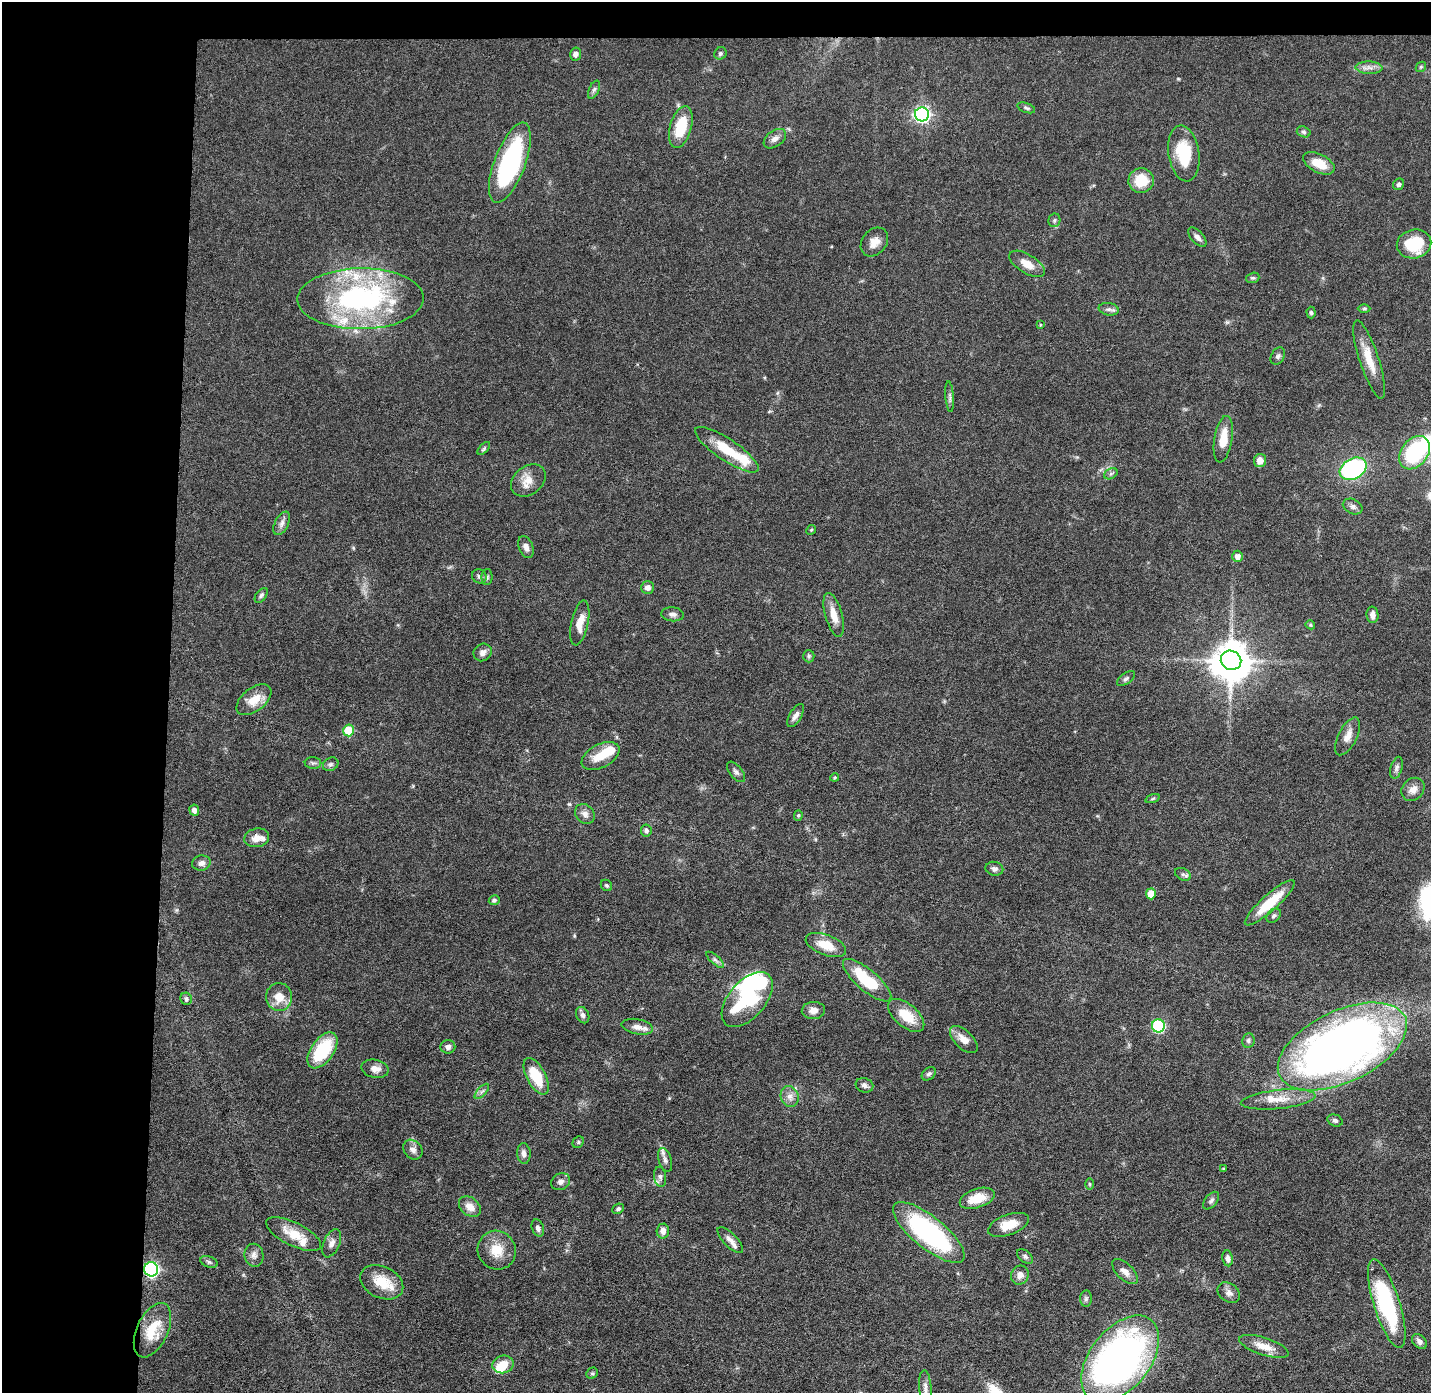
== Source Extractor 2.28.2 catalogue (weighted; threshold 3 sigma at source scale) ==
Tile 1 of 3 x 3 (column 1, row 1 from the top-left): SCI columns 1-1429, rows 2856-4246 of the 4288 x 4319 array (HDU 1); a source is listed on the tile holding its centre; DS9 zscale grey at full resolution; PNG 1433 x 1395 px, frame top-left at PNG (2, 2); each listed source drawn as its Kron ellipse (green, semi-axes under 4 px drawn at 4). Shown black and unused: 14% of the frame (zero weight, under 4 of 8 exposures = <1% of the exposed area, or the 3 px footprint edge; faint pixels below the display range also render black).
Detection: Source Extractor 2.28.2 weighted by HDU 2 'WHT'; one run over the whole footprint, this tile lists its part. Background 0.0817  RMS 0.0032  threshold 0.0133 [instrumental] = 3 sigma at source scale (4.09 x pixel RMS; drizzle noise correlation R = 1.36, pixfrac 0.8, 0.05/0.05 arcsec/px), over >= 5 px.
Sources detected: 159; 5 inside a brighter object's white glare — neither listed nor drawn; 12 inside a brighter listed object's ellipse — not listed separately; the other 142 listed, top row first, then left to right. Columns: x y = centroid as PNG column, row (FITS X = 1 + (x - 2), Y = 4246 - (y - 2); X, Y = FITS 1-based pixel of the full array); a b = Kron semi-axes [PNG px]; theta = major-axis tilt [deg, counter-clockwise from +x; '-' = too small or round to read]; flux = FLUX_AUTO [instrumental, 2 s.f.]
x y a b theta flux
720 53 6 6 - 0.64
576 54 6 5 - 1.3
1421 67 6 4 45 0.38
1369 68 13 6 -2 1.7
594 90 10 5 65 0.75
1026 108 9 5 -19 0.68
922 114 7 7 - 90
681 127 21 10 74 10
1304 132 7 5 -18 0.62
775 139 12 8 35 1.7
1184 153 28 15 -81 12
510 163 42 15 69 41
1319 163 17 9 -27 5.5
1141 180 13 12 - 7.6
1398 184 6 5 - 0.67
1054 220 7 6 - 0.65
1197 237 12 6 -47 1.2
874 242 16 12 51 2.9
1414 244 17 14 13 13
1027 264 20 9 -32 3.6
1253 278 7 5 18 0.52
361 299 63 30 1 59
1364 308 6 4 1 0.45
1109 309 10 6 -10 0.95
1311 312 6 4 -87 0.52
1040 325 4 3 - 0.3
1278 356 9 6 61 0.87
1369 359 41 9 -72 6.3
950 397 15 4 -85 0.95
1223 439 23 9 81 5.7
484 449 8 4 47 0.47
727 450 37 11 -34 10
1415 453 18 13 52 24
1260 461 6 6 - 2.5
1353 469 14 10 28 44
1111 474 7 5 30 0.61
528 480 19 14 38 3.8
1353 507 10 7 -26 1.1
282 523 12 6 63 1.4
811 530 5 4 - 0.35
526 547 11 7 -69 1.5
1237 556 5 5 - 1.8
479 576 8 6 -43 0.92
487 577 8 5 -89 0.67
648 587 6 6 - 1.3
261 595 8 5 53 0.7
673 614 11 7 -5 1.3
834 615 23 8 -74 4
1372 615 8 6 -86 1.6
580 623 23 8 78 4.2
1310 625 5 4 - 0.34
483 652 9 8 - 1.5
809 656 6 5 - 0.54
1231 660 10 9 - 760
1126 679 10 5 37 0.74
254 700 20 11 38 4.8
796 715 13 6 58 1.5
348 730 6 5 - 9.6
1348 736 21 9 63 2.8
601 756 20 11 27 5.8
313 763 8 6 0 0.77
331 764 8 6 31 0.76
1397 768 11 6 73 1.1
736 772 12 6 -50 1
835 777 4 3 - 0.32
1413 789 12 10 46 2.3
1153 798 7 3 19 0.42
194 810 6 5 - 1.2
585 814 11 9 -49 1.6
798 815 5 4 - 0.42
646 831 6 5 - 0.79
257 838 12 9 10 2.8
201 863 9 7 13 1.4
994 869 9 7 -11 1
1183 874 8 5 -27 0.76
606 885 6 5 - 0.54
1151 894 5 5 - 5.9
494 900 5 5 - 0.7
1270 903 32 8 42 9.7
1274 916 8 6 44 0.84
826 945 21 10 -21 5.6
715 960 11 4 -41 0.88
867 980 30 10 -40 15
279 997 14 13 - 4.5
186 999 6 5 - 0.93
747 999 33 18 49 36
813 1010 12 8 3 2
583 1015 8 6 -66 1.1
906 1015 21 11 -41 7.5
1158 1026 6 6 - 31
637 1027 16 7 -11 2.3
964 1040 17 9 -44 3.1
1248 1040 7 6 - 0.72
1342 1046 69 36 25 250
448 1047 7 7 - 1.1
322 1050 20 11 55 16
375 1069 14 9 -11 2.2
929 1074 8 5 38 0.75
536 1076 20 9 -62 10
864 1085 9 7 -19 1.2
482 1091 9 4 48 0.85
790 1096 10 9 - 2
1278 1099 37 9 6 5.6
1335 1120 8 5 -23 0.78
578 1142 6 5 - 0.48
413 1150 11 8 -49 1.7
524 1153 10 7 -87 1.5
665 1160 12 6 -72 1.3
1223 1169 3 2 - 0.37
660 1177 10 6 -81 1.1
561 1182 10 8 30 1.4
1090 1184 6 4 -88 0.38
977 1198 18 9 18 6.1
1211 1201 10 6 50 0.93
470 1207 12 9 -41 2.8
618 1209 6 5 - 0.58
1008 1225 21 10 20 5.8
538 1228 9 6 -70 1.1
663 1231 7 6 - 1.8
929 1233 44 16 -39 48
294 1234 30 11 -26 6.4
730 1240 17 6 -45 1.8
332 1243 15 8 66 1.8
497 1250 20 18 -54 6.1
254 1255 11 9 -82 1.6
1025 1256 9 5 -38 0.82
1228 1258 8 5 -81 1.3
209 1262 9 5 -21 0.74
151 1269 7 7 - 64
1125 1272 16 8 -44 1.9
1020 1275 10 8 62 1.9
382 1282 23 15 -26 7.3
1229 1293 12 9 -36 1.7
1086 1299 8 6 87 0.73
1387 1304 46 13 -72 33
152 1330 29 15 65 8.9
1419 1341 9 6 -46 1.2
1264 1346 26 8 -18 4.3
1120 1359 50 30 52 140
503 1364 11 8 16 4.3
592 1373 6 5 - 0.5
925 1388 18 6 -86 1.7
Overlapping masked pixels (flux is a lower limit): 1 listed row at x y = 151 1269
Isophote crosses this tile's border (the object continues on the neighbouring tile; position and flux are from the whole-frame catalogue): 1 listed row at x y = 1342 1046